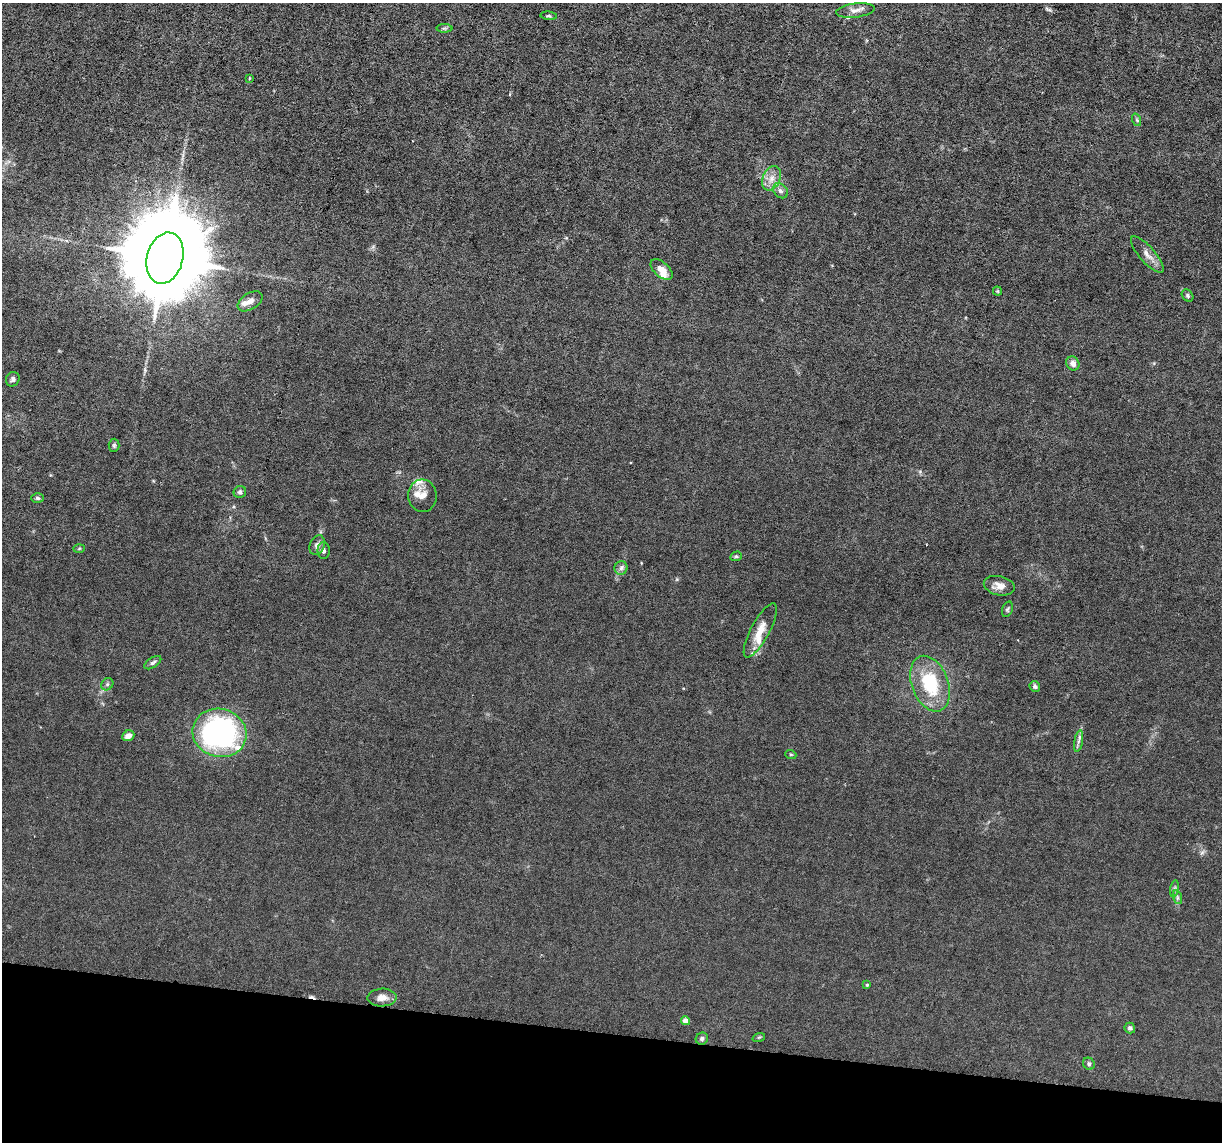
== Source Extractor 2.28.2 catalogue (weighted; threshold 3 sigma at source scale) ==
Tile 15 of 4 x 4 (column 3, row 4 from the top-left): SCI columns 2443-3662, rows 235-1374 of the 4883 x 4908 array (HDU 1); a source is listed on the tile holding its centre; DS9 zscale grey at full resolution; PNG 1224 x 1144 px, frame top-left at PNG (2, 3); each listed source drawn as its Kron ellipse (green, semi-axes under 4 px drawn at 4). Shown black and unused: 10% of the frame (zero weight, under 3 of 6 exposures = <1% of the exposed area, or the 3 px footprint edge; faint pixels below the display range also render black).
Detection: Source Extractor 2.28.2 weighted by HDU 2 'WHT'; one run over the whole footprint, this tile lists its part. Background 0.0122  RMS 0.0026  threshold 0.0108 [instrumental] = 3 sigma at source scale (4.09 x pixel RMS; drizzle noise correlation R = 1.36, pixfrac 0.8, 0.05/0.05 arcsec/px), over >= 5 px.
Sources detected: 52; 1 cosmic-ray / hot-pixel residue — neither listed nor drawn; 7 inside a brighter listed object's ellipse — not listed separately; the other 44 listed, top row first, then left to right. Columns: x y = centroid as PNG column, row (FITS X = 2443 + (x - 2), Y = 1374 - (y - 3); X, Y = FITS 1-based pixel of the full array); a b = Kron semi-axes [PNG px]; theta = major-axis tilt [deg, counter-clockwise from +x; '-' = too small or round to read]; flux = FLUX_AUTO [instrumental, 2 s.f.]
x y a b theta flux
855 10 19 7 7 1.6
549 16 8 4 -7 0.38
444 28 8 4 -1 0.39
249 78 4 3 - 0.27
1137 120 6 4 -71 0.33
772 178 13 8 66 2
780 191 8 6 -47 0.8
1147 255 23 7 -49 1.9
165 258 26 18 75 5500
662 270 13 7 -42 2.5
997 291 4 4 - 0.25
1188 296 6 5 - 0.39
250 301 14 8 32 1.4
1073 363 7 6 - 1.2
13 379 7 6 - 0.68
114 445 6 5 - 0.38
240 492 6 6 - 0.56
422 496 16 14 -84 2.4
38 498 6 4 -3 0.44
317 545 10 7 67 1.3
79 548 6 4 2 0.27
324 551 8 6 -90 0.67
736 556 6 4 19 0.35
621 568 7 6 - 0.66
999 586 15 9 -12 1.9
1007 609 8 5 69 0.41
760 630 30 9 62 3.6
153 663 9 5 33 0.57
107 684 7 5 46 0.46
930 684 29 18 -70 13
1035 686 6 5 - 0.55
220 733 27 24 -14 55
128 736 6 5 - 1.4
1079 741 11 4 79 0.72
791 755 5 3 - 0.25
1175 889 8 4 81 0.49
1177 897 7 4 -72 0.45
867 985 4 4 - 0.25
382 998 14 9 1 1.8
685 1021 4 4 - 1.8
1130 1028 5 5 - 0.55
759 1037 6 4 18 0.27
702 1039 6 6 - 0.66
1089 1064 6 5 - 0.47